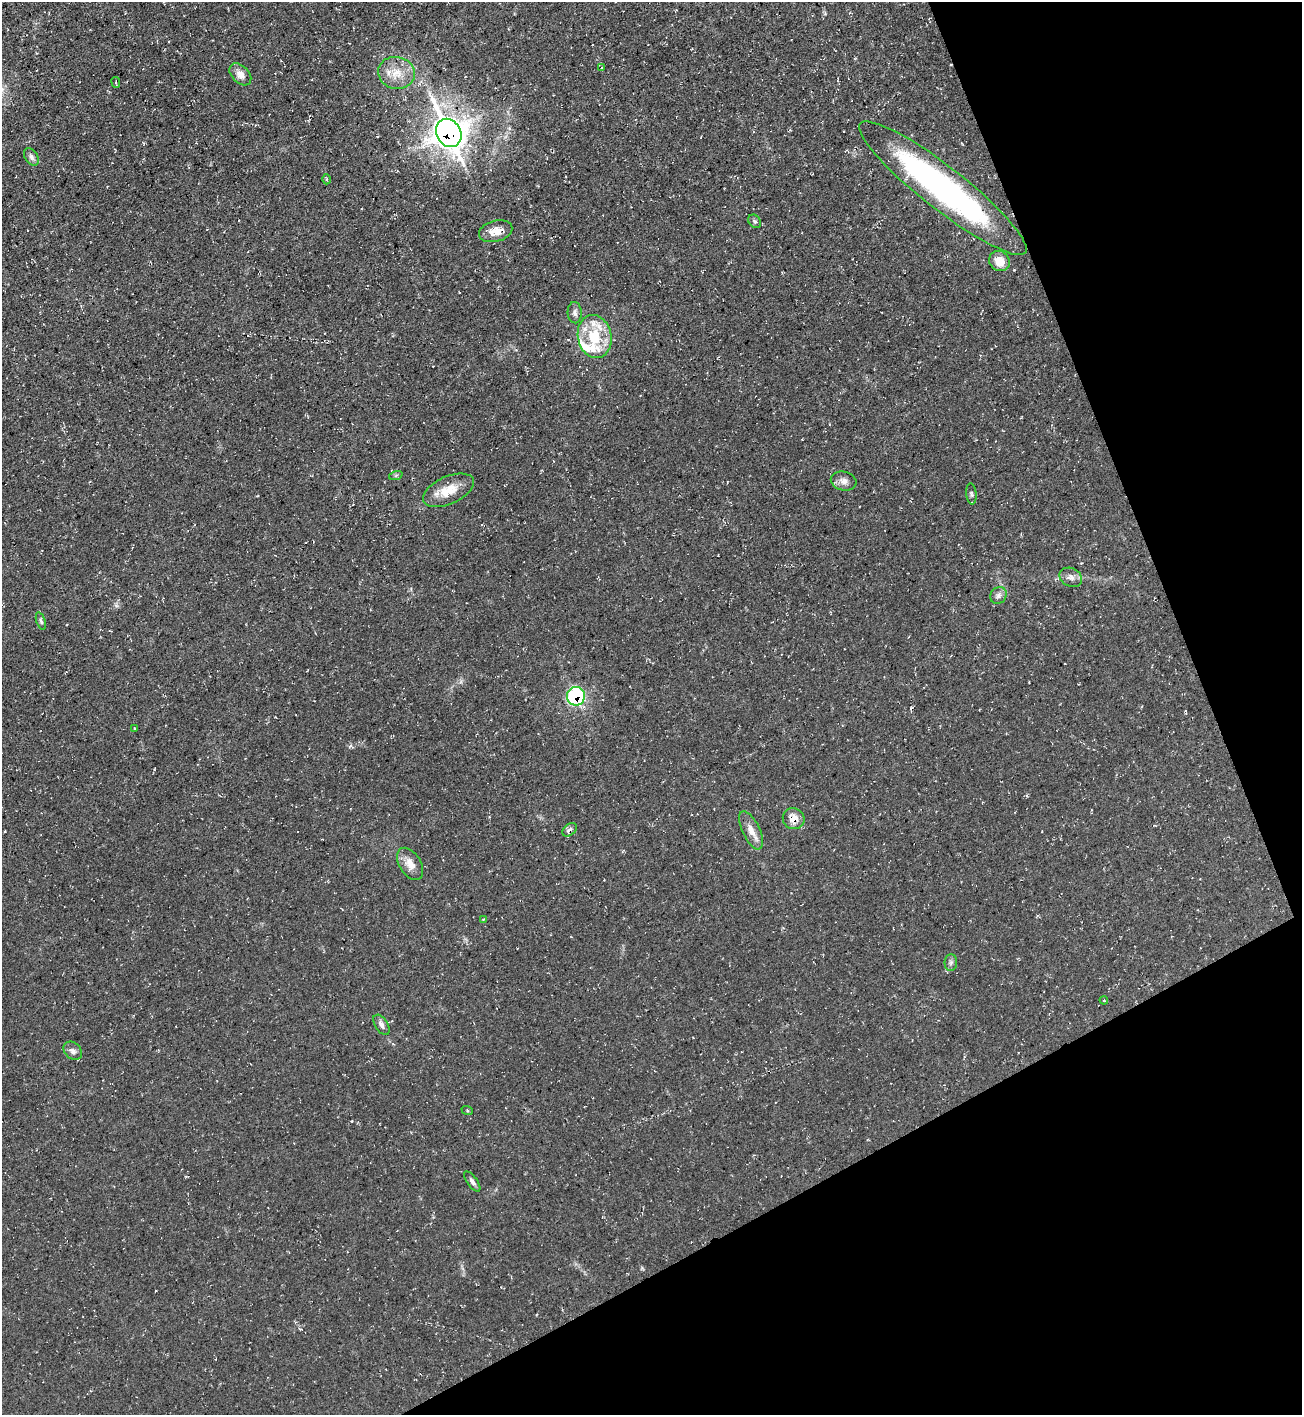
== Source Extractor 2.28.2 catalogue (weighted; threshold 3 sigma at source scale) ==
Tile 12 of 4 x 4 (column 4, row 3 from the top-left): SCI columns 4054-5353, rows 1413-2825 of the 5638 x 5651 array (HDU 1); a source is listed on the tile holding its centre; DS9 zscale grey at full resolution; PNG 1304 x 1417 px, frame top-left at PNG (2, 2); each listed source drawn as its Kron ellipse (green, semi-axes under 4 px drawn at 4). Shown black and unused: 22% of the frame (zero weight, under 3 of 4 exposures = <1% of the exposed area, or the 3 px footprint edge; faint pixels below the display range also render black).
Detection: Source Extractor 2.28.2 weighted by HDU 2 'WHT'; one run over the whole footprint, this tile lists its part. Background 0.0295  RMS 0.0058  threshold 0.0259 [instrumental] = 3 sigma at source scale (4.5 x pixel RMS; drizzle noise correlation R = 1.50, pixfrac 1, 0.05/0.05 arcsec/px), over >= 5 px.
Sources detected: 39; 3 cosmic-ray / hot-pixel residue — neither listed nor drawn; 3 inside a brighter listed object's ellipse — not listed separately; the other 33 listed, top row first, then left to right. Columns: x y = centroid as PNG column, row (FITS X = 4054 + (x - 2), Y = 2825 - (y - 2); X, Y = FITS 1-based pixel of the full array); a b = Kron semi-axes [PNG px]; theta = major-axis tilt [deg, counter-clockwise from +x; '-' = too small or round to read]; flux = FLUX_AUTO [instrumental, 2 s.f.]
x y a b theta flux
601 68 4 2 - 0.61
396 73 18 16 -11 10
240 74 13 8 -46 4.3
116 82 5 3 - 0.62
449 133 15 12 -59 680
31 157 9 6 -58 1.9
326 179 5 3 - 0.62
943 188 105 21 -38 170
755 221 7 5 -49 1.3
496 231 17 10 15 7.8
999 261 11 9 -38 6.3
575 313 10 7 -86 2.3
595 337 22 16 -78 22
396 475 7 4 19 0.93
844 481 13 9 -14 3.6
448 490 27 13 24 12
971 494 10 5 -85 1.3
1071 577 12 9 -28 3
998 595 9 7 49 2.2
41 621 9 4 -71 1.2
576 696 9 9 - 54
134 728 3 2 - 0.58
794 819 11 10 - 5.9
570 830 8 5 38 1.9
751 830 21 8 -65 5.8
410 864 18 11 -58 6.3
483 919 4 3 - 0.53
951 963 8 6 89 1.6
1104 1000 4 4 - 0.6
381 1025 11 6 -57 2.4
73 1051 10 8 -46 2.6
467 1110 6 4 -20 0.77
472 1181 12 5 -54 1.9
Overlapping masked pixels (flux is a lower limit): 5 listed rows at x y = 449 133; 496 231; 576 696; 794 819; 570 830